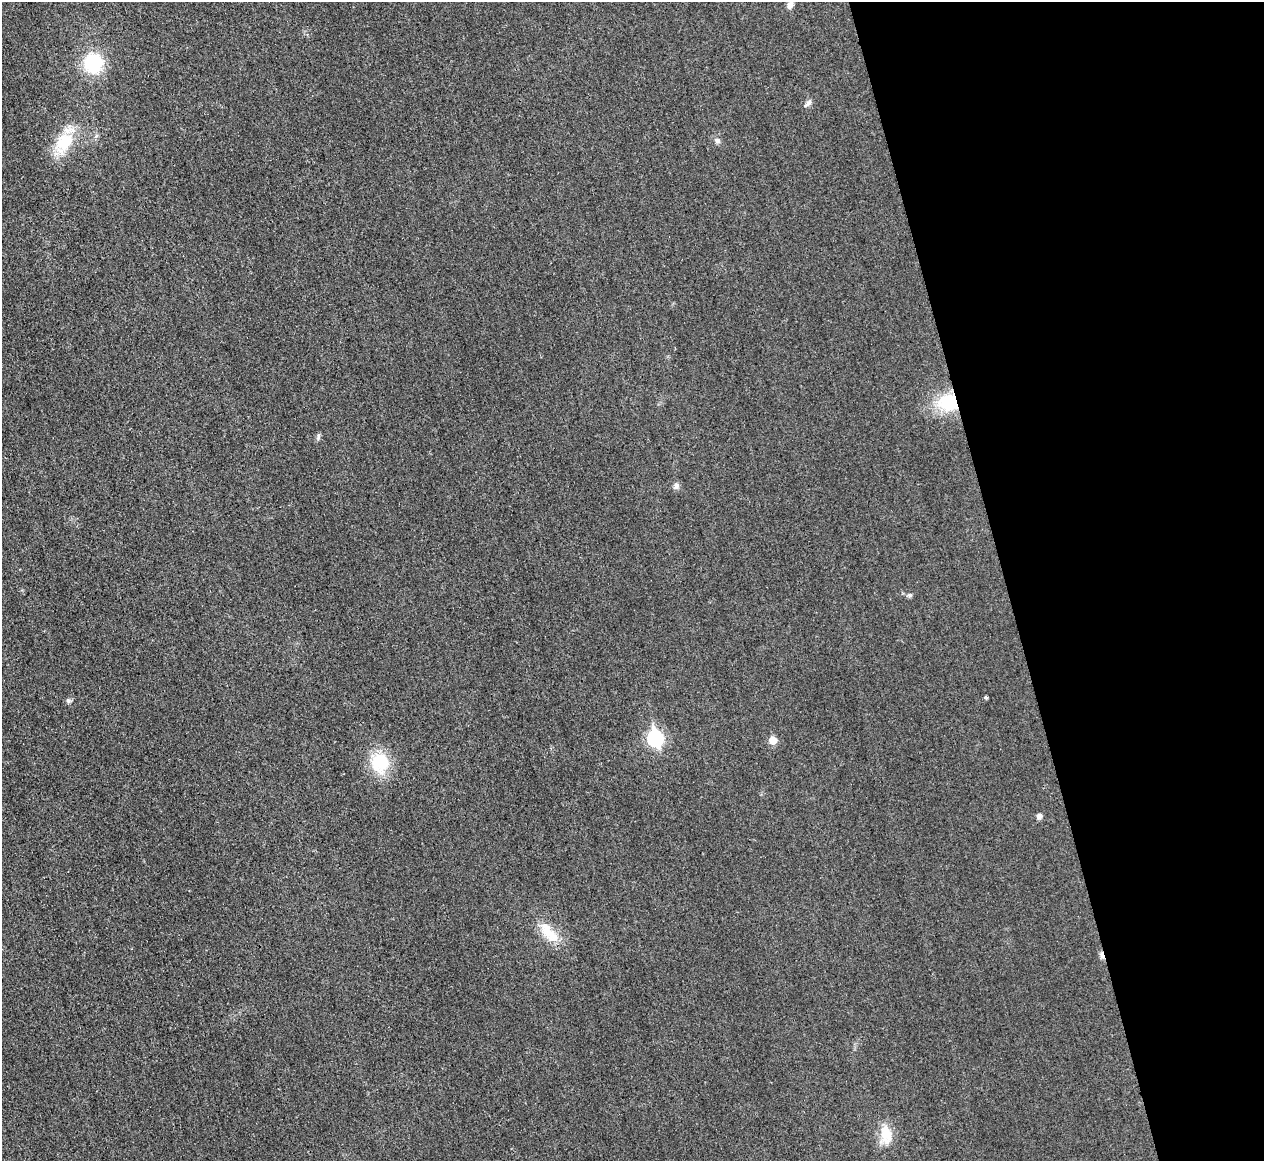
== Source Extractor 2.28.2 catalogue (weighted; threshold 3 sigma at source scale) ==
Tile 12 of 4 x 4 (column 4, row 3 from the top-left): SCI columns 3795-5056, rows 1308-2466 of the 5067 x 5048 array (HDU 1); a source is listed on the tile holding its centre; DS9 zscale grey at full resolution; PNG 1266 x 1163 px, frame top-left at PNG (2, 2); no overlay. Shown black and unused: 21% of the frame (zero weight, under 3 of 4 exposures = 1% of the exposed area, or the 3 px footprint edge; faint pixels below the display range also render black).
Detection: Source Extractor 2.28.2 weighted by HDU 2 'WHT'; one run over the whole footprint, this tile lists its part. Background 0.0224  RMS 0.0056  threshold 0.0253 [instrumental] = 3 sigma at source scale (4.5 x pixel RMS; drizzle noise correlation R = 1.50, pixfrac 1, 0.05/0.05 arcsec/px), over >= 5 px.
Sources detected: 18; all 18 listed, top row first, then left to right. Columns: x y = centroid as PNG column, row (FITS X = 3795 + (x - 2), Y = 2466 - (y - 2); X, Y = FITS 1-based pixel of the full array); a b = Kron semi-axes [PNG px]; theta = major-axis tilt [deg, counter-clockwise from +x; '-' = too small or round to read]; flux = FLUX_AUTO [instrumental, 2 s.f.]
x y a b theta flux
790 5 11 7 66 2.3
93 63 20 20 - 29
808 103 12 5 46 2
717 140 8 7 - 1.8
64 142 33 21 53 22
948 402 27 22 -2 26
318 437 11 3 81 1
676 485 9 8 - 2.1
910 595 6 6 - 1.1
986 698 4 3 - 0.83
68 701 6 5 - 1.2
655 738 8 7 - 100
773 740 6 5 - 9.4
381 763 20 19 - 25
1039 816 7 6 - 2
549 932 35 13 -48 14
1102 955 10 5 -72 2.4
886 1134 26 14 -81 12
Overlapping masked pixels (flux is a lower limit): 2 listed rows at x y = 948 402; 1102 955